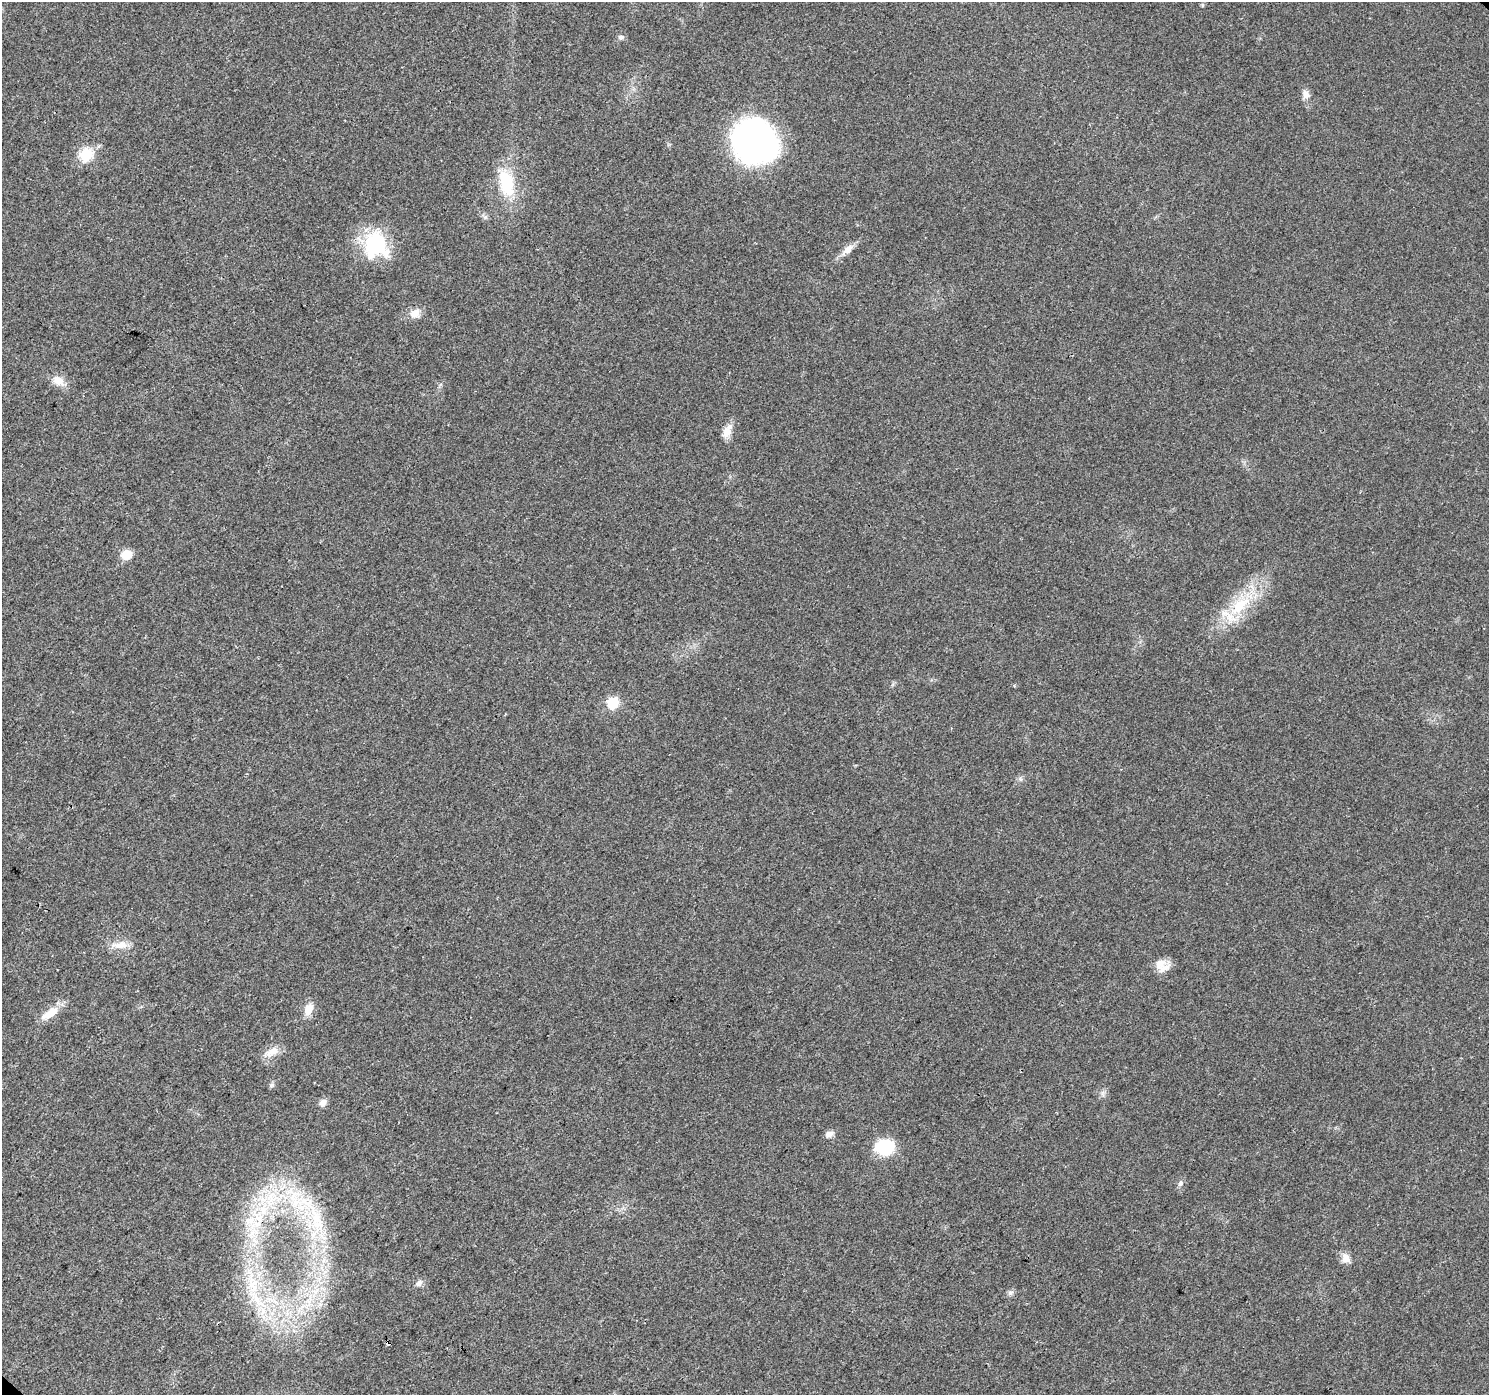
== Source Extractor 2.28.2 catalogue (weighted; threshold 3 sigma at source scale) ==
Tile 7 of 4 x 4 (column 3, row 2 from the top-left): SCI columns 3054-4540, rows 3083-4475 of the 6101 x 6099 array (HDU 1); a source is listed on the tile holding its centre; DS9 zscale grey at full resolution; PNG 1491 x 1397 px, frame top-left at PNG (2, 2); no overlay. Shown black and unused: <1% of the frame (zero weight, under 3 of 4 exposures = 7% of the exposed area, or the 3 px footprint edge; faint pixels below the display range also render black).
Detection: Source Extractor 2.28.2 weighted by HDU 2 'WHT'; one run over the whole footprint, this tile lists its part. Background 0.0206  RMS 0.0036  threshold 0.0164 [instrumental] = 3 sigma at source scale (4.5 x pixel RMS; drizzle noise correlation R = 1.50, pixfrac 1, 0.0396/0.0396 arcsec/px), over >= 5 px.
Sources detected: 38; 4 inside a brighter listed object's ellipse — not listed separately; the other 34 listed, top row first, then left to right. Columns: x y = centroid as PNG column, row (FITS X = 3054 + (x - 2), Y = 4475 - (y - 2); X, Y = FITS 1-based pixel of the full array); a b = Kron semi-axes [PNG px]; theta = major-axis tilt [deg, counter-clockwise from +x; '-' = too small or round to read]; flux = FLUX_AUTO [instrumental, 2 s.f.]
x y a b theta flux
1202 5 6 4 -90 0.43
620 37 7 7 - 1
1306 94 13 9 -82 2.2
755 141 37 35 -44 120
86 154 6 6 - 38
506 183 33 16 -76 18
485 217 6 6 - 0.88
375 245 31 28 -78 27
848 249 18 9 42 3.1
414 313 15 11 23 3.6
58 380 18 12 -37 4
727 431 20 10 62 3.7
126 555 11 9 24 5.7
1240 605 38 17 42 20
1014 686 4 4 - 0.45
612 703 11 10 - 9.3
1020 779 6 4 -71 0.64
120 945 25 9 4 4.5
1160 964 17 14 73 4.8
308 1009 14 9 64 4.4
50 1013 28 10 35 5.9
272 1052 21 10 24 4.1
272 1085 8 6 21 0.79
323 1102 9 7 34 1.9
829 1134 10 7 25 2
885 1147 16 13 10 19
1180 1183 9 7 68 1.2
307 1203 91 24 -33 34
252 1232 26 10 66 9.3
1346 1258 13 10 -67 2.9
419 1283 10 8 37 1.6
253 1286 31 13 -80 13
1010 1293 8 7 - 1.1
388 1343 4 3 - 1.3
Overlapping masked pixels (flux is a lower limit): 2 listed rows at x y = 252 1232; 388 1343